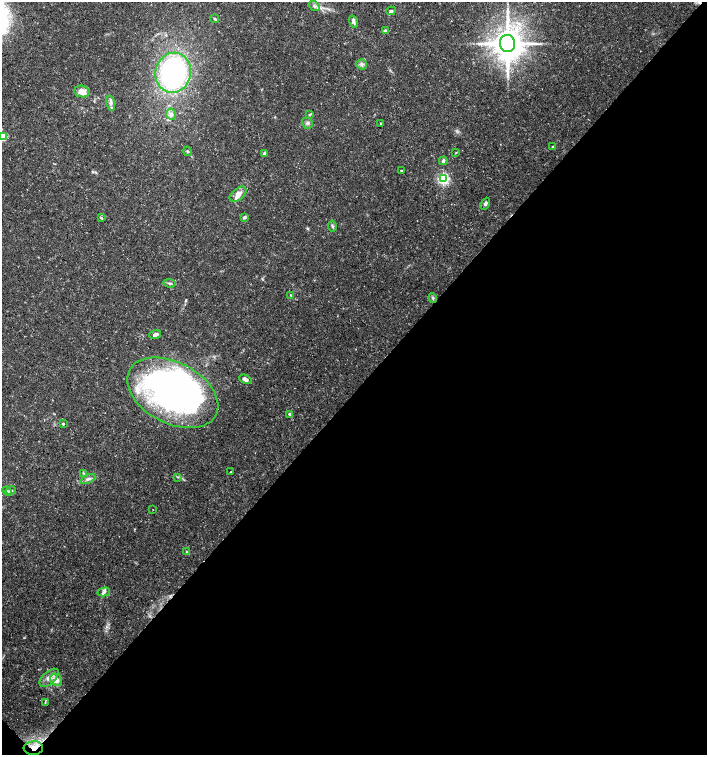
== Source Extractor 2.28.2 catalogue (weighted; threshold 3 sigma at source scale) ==
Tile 15 of 4 x 4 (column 3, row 4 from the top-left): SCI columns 3048-4457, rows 1-1505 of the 6026 x 6025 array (HDU 1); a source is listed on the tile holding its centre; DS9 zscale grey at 2 x 2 block average (1 PNG px = mean of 2 x 2 image px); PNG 709 x 757 px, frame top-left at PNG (2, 2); each listed source drawn as its Kron ellipse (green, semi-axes under 4 px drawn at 4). Shown black and unused: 48% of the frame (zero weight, under 3 of 5 exposures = <1% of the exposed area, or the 3 px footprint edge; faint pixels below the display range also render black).
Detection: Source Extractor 2.28.2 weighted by HDU 2 'WHT'; one run over the whole footprint, this tile lists its part. Background 0.0583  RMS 0.003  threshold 0.0134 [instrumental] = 3 sigma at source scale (4.5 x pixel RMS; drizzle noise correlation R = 1.50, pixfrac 1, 0.0396/0.0396 arcsec/px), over >= 5 px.
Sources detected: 56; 1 inside a brighter object's white glare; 1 cosmic-ray / hot-pixel residue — neither listed nor drawn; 6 inside a brighter listed object's ellipse — not listed separately; the other 48 listed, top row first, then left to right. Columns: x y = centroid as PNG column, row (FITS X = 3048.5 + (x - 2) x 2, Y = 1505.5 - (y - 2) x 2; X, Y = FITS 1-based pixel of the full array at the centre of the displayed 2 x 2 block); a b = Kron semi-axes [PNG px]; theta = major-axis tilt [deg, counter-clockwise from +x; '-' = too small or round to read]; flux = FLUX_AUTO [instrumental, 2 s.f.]
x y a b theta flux
314 6 5 3 - 1.6
391 11 5 3 - 1.4
215 19 4 3 - 0.94
353 22 6 4 -72 2
385 31 3 3 - 2.5
507 43 8 7 - 1600
362 64 5 5 - 2
173 73 20 17 77 130
82 91 7 6 - 6.8
110 103 8 4 -76 2.2
171 114 6 5 - 3.1
310 114 4 3 - 0.82
307 123 6 5 - 1.9
381 123 3 3 - 0.54
2 137 3 3 - 37
553 147 4 3 - 0.87
187 151 5 3 - 0.84
264 153 4 3 - 1.3
456 153 3 2 - 0.42
443 161 4 4 - 2.1
401 171 2 2 - 0.71
443 179 4 3 - 140
238 194 10 5 40 5.7
485 204 6 4 65 1.7
245 217 4 3 - 1.5
101 218 4 3 - 0.88
332 226 5 3 - 1.2
169 283 6 3 -7 1.3
291 295 3 2 - 0.61
433 298 5 4 - 1.2
155 335 6 4 20 2.2
245 379 6 4 -26 2.8
173 393 49 30 -27 350
290 414 3 2 - 4.3
63 424 3 3 - 0.85
231 472 2 2 - 0.72
84 473 3 2 - 0.62
178 477 3 2 - 0.69
88 479 8 4 25 2.3
7 491 5 3 - 0.95
11 491 5 2 - 0.89
153 510 2 2 - 0.23
187 552 3 3 - 0.66
104 592 6 4 14 1.8
49 678 12 6 43 5.6
56 680 6 5 - 5.1
45 702 4 2 - 0.54
33 748 10 7 5 6.5
Overlapping masked pixels (flux is a lower limit): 1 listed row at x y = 33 748
Isophote crosses this tile's border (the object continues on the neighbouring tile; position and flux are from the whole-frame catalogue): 1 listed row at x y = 2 137
Diffuse or blended objects may show on this block-average render without a row.